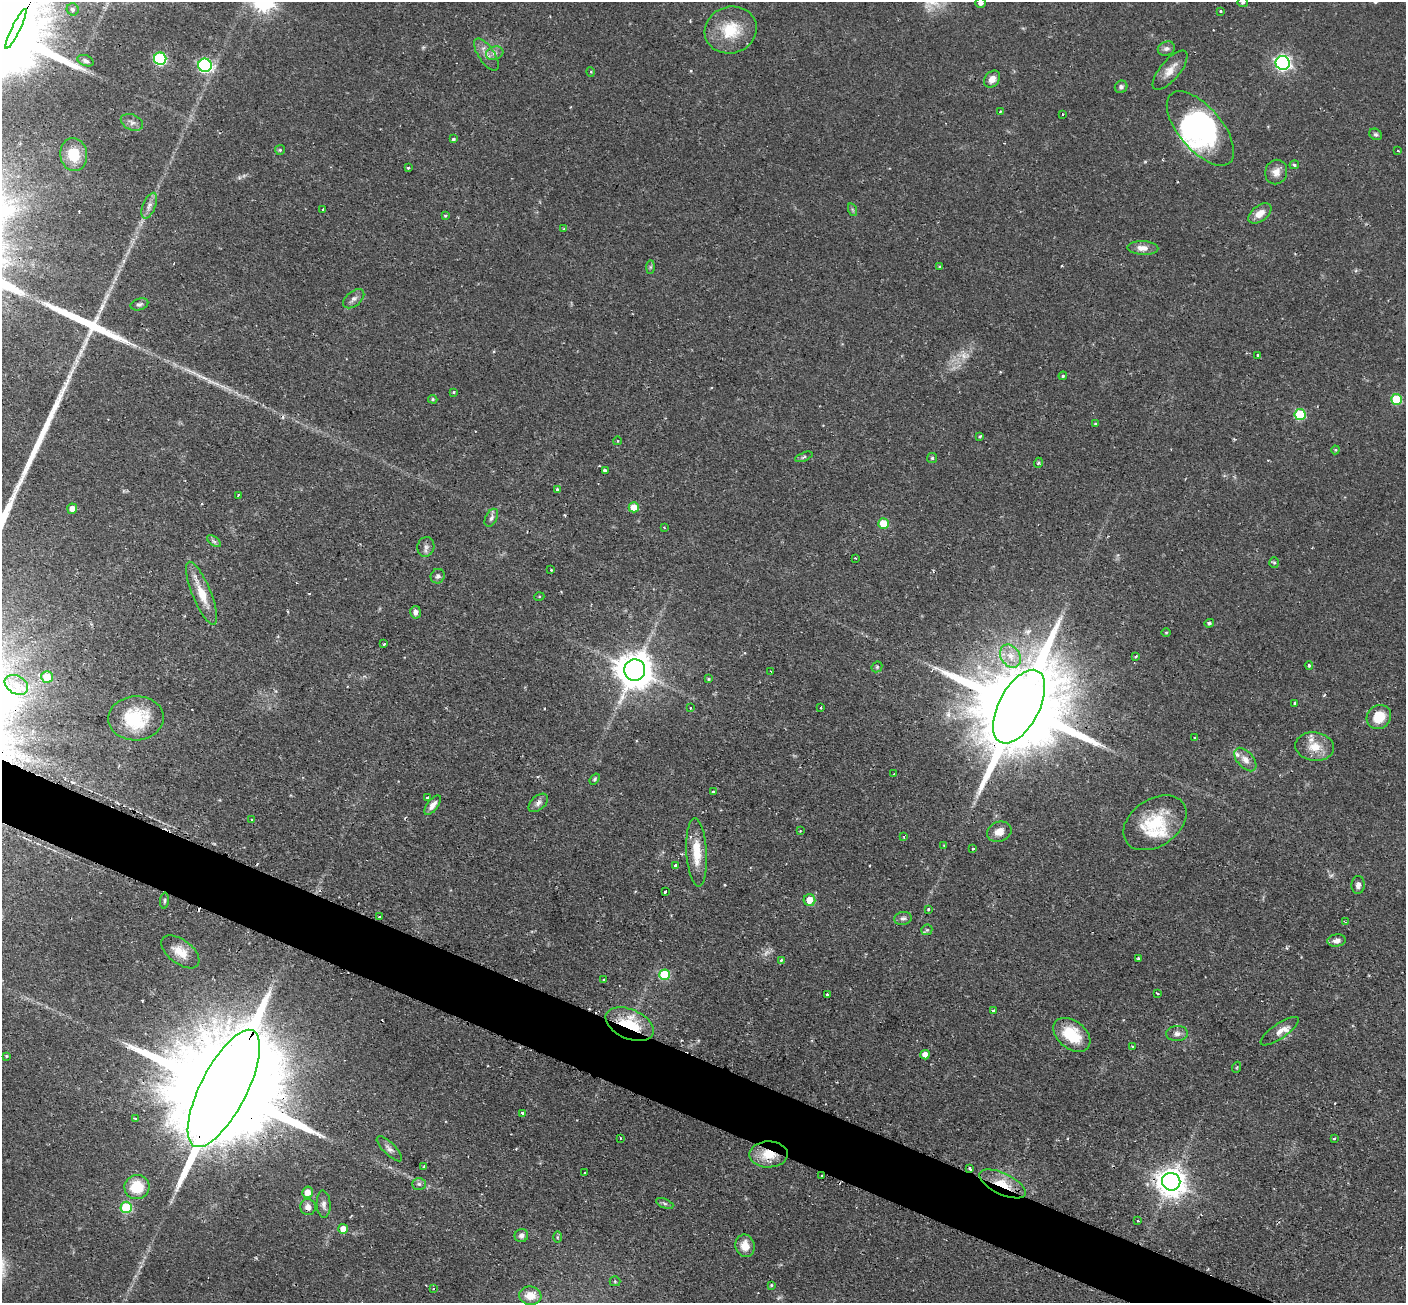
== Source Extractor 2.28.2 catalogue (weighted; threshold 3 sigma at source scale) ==
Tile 6 of 4 x 4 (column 2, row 2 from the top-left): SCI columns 1406-2809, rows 2890-4190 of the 5629 x 5644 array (HDU 1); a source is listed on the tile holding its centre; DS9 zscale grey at full resolution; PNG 1408 x 1305 px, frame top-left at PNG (2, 2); each listed source drawn as its Kron ellipse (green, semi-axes under 4 px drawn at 4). Shown black and unused: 4% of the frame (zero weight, under 2 of 3 exposures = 1% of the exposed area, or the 3 px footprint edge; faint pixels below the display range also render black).
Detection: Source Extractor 2.28.2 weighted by HDU 2 'WHT'; one run over the whole footprint, this tile lists its part. Background 0.0673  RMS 0.0044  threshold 0.02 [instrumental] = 3 sigma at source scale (4.5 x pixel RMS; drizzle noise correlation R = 1.50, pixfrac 1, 0.05/0.05 arcsec/px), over >= 5 px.
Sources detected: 183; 4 too faint to see at this stretch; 2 inside a brighter object's white glare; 10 cosmic-ray / hot-pixel residue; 1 long thin detection or spike segment (spike, bleed or trail) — neither listed nor drawn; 5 inside a brighter listed object's ellipse — not listed separately; the other 161 listed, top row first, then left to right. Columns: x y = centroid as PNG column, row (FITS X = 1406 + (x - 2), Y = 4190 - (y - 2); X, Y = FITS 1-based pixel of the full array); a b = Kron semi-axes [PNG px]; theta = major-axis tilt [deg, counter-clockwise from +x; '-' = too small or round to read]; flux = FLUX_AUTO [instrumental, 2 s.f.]
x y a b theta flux
1243 2 5 5 - 0.96
981 3 5 5 - 1.7
73 9 6 6 - 1.3
1220 11 3 3 - 0.45
16 29 22 3 64 1600
731 30 26 23 18 17
1166 49 9 7 23 1.6
495 53 9 6 16 1.8
486 55 19 8 -56 3.6
160 59 6 6 - 57
85 61 8 5 -22 1.4
1283 63 7 7 - 130
205 65 7 6 - 87
1170 70 24 10 50 5.4
591 72 5 3 - 0.41
992 79 9 7 51 3.2
1121 87 6 6 - 1.4
1000 111 3 3 - 0.56
1063 114 3 2 - 0.45
132 122 11 7 -24 2.3
1200 128 45 21 -50 54
1375 134 7 5 -29 0.94
454 139 3 3 - 0.97
280 150 5 5 - 0.58
1398 151 3 2 - 0.96
74 154 16 13 -82 11
1294 165 5 4 - 0.85
408 168 3 3 - 1.1
1276 172 12 11 - 3.7
149 206 14 6 68 2.5
323 209 3 2 - 0.42
853 210 6 4 -70 0.67
1260 213 13 8 36 4.7
445 216 3 3 - 0.47
563 229 2 2 - 0.36
1143 248 15 7 -3 4
650 267 7 4 89 0.7
940 267 3 3 - 0.53
354 299 12 7 39 2
139 304 9 5 16 1.2
1257 355 3 3 - 0.56
1063 376 4 3 - 0.59
454 392 3 2 - 0.62
433 399 5 4 - 0.63
1396 399 5 5 - 22
1300 415 5 5 - 28
1096 424 3 3 - 0.71
980 436 4 3 - 0.67
617 441 4 3 - 0.32
1335 450 4 4 - 0.48
804 457 9 3 22 0.81
932 458 5 5 - 0.73
1038 463 5 3 - 0.57
605 471 4 3 - 1.1
557 489 3 3 - 1
238 495 3 2 - 0.52
634 507 5 5 - 6.5
72 509 5 5 - 3.4
491 518 9 5 63 1.4
883 524 5 5 - 13
664 527 3 3 - 0.33
214 541 8 4 -37 1
426 547 10 8 77 1.9
855 558 2 2 - 0.34
1274 563 5 5 - 0.77
551 570 3 2 - 0.42
438 576 7 7 - 1.3
202 593 33 9 -68 9.8
539 597 5 3 - 0.41
416 612 6 5 - 1.9
1209 623 5 4 - 0.92
1166 632 4 3 - 0.48
384 644 3 3 - 1.2
1010 656 12 9 -58 5.7
1136 656 3 2 - 0.54
1309 665 4 4 - 0.58
877 667 6 5 - 0.63
635 670 10 10 - 1200
771 671 2 2 - 0.39
47 677 6 6 - 7.7
708 679 4 3 - 0.5
16 685 12 9 -32 4.1
1295 703 3 3 - 1.2
821 707 2 2 - 0.39
1019 707 40 20 62 12000
690 708 3 3 - 0.44
1379 717 13 11 43 9.9
136 718 28 22 3 22
1195 738 3 3 - 0.58
1315 747 19 14 -8 7.8
1245 759 14 8 -48 3.5
894 774 3 3 - 0.7
595 779 6 4 54 0.74
713 792 3 2 - 1.3
428 797 4 3 - 0.71
538 803 11 7 42 2
433 805 11 5 52 3
252 820 3 3 - 0.51
1155 823 34 23 34 23
800 831 3 3 - 0.28
999 832 12 10 22 4.2
904 837 4 2 - 0.36
944 846 3 2 - 0.57
973 849 3 3 - 0.68
697 852 34 10 -87 11
675 865 3 3 - 3.3
1358 885 9 6 86 1.9
665 891 3 3 - 3.4
810 900 6 6 - 5.8
164 901 8 3 85 0.67
928 909 3 3 - 1.1
379 917 3 2 - 0.47
903 918 9 6 8 1.4
1345 922 3 3 - 0.38
927 930 6 5 - 0.76
1337 940 9 6 7 2.2
180 952 22 12 -37 7.6
1139 959 4 3 - 1
781 960 4 3 - 0.63
664 975 5 5 - 25
603 980 3 3 - 1
1157 993 3 3 - 0.86
827 994 3 3 - 0.71
994 1010 3 2 - 0.67
630 1024 25 14 -24 24
1280 1031 22 7 34 3.5
1177 1033 11 7 3 2.2
1072 1035 21 14 -38 16
1133 1047 3 3 - 0.49
925 1055 5 4 - 4.1
6 1056 3 3 - 0.45
1237 1067 5 3 - 0.49
224 1088 65 23 63 24000
523 1113 3 3 - 3.8
135 1119 4 3 - 0.65
620 1138 3 2 - 0.32
1334 1138 3 2 - 0.62
389 1149 17 6 -44 2.1
768 1154 19 13 1 11
424 1166 4 3 - 0.41
970 1168 3 3 - 1.6
585 1173 3 2 - 0.35
822 1176 3 3 - 0.73
1171 1182 9 9 - 630
419 1184 7 5 -1 1.2
1002 1184 25 10 -25 12
137 1187 12 12 - 14
307 1192 6 5 - 4.5
665 1203 9 4 -22 0.94
324 1204 13 7 -87 2.2
126 1207 6 5 - 30
308 1207 8 7 - 2.7
1138 1221 3 2 - 0.46
343 1229 5 5 - 4.9
521 1236 7 6 - 1.7
557 1237 6 4 90 0.5
745 1246 11 9 -78 5.1
615 1281 5 5 - 0.63
771 1285 4 3 - 0.49
433 1288 3 2 - 0.52
530 1296 11 9 -7 6.3
Overlapping masked pixels (flux is a lower limit): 9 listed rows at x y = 1019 707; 630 1024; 224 1088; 768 1154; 970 1168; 822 1176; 1171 1182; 1002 1184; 308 1207
Isophote crosses this tile's border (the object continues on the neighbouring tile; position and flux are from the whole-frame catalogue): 2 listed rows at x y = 1243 2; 981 3